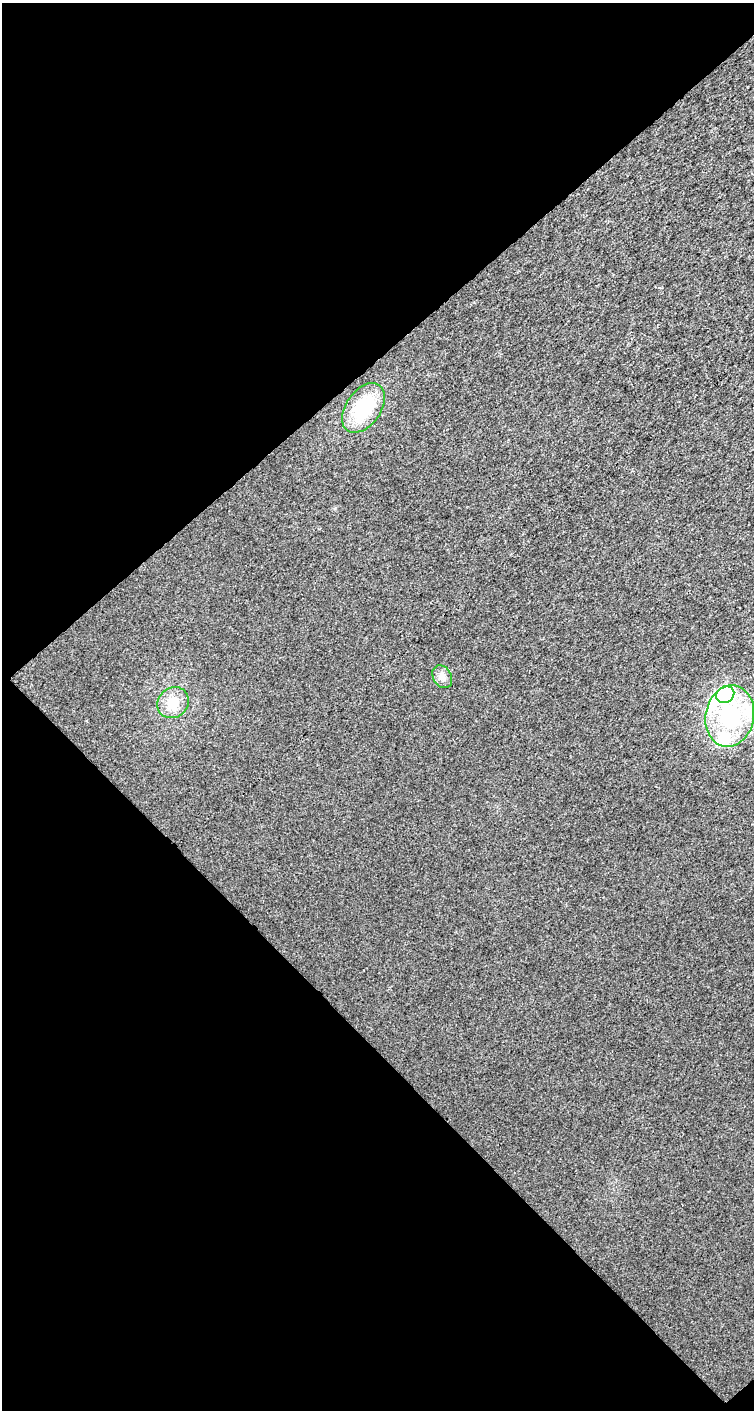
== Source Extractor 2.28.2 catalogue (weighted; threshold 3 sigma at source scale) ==
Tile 1 of 2 x 1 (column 1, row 1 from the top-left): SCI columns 1-752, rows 44-1451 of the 1504 x 1499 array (HDU 1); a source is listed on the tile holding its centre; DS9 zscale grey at full resolution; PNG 756 x 1412 px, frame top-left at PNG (2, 3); each listed source drawn as its Kron ellipse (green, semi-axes under 4 px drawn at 4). Shown black and unused: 51% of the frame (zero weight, under 3 of 4 exposures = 1% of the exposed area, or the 3 px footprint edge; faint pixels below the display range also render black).
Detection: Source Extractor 2.28.2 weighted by HDU 2 'WHT'; one run over the whole footprint, this tile lists its part. Background 0.00748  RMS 0.006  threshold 0.0268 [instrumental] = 3 sigma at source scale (4.5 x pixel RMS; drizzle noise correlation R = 1.50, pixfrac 1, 0.0396/0.0396 arcsec/px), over >= 5 px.
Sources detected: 8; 1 inside a brighter object's white glare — neither listed nor drawn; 2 inside a brighter listed object's ellipse — not listed separately; the other 5 listed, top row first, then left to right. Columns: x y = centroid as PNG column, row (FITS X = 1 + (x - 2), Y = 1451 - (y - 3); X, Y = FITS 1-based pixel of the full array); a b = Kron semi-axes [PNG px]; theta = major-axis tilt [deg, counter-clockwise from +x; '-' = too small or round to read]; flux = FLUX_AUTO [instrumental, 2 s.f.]
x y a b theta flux
363 408 28 17 55 36
442 677 12 9 -59 3.9
725 695 9 8 - 110
173 703 16 15 - 12
730 716 31 24 79 56